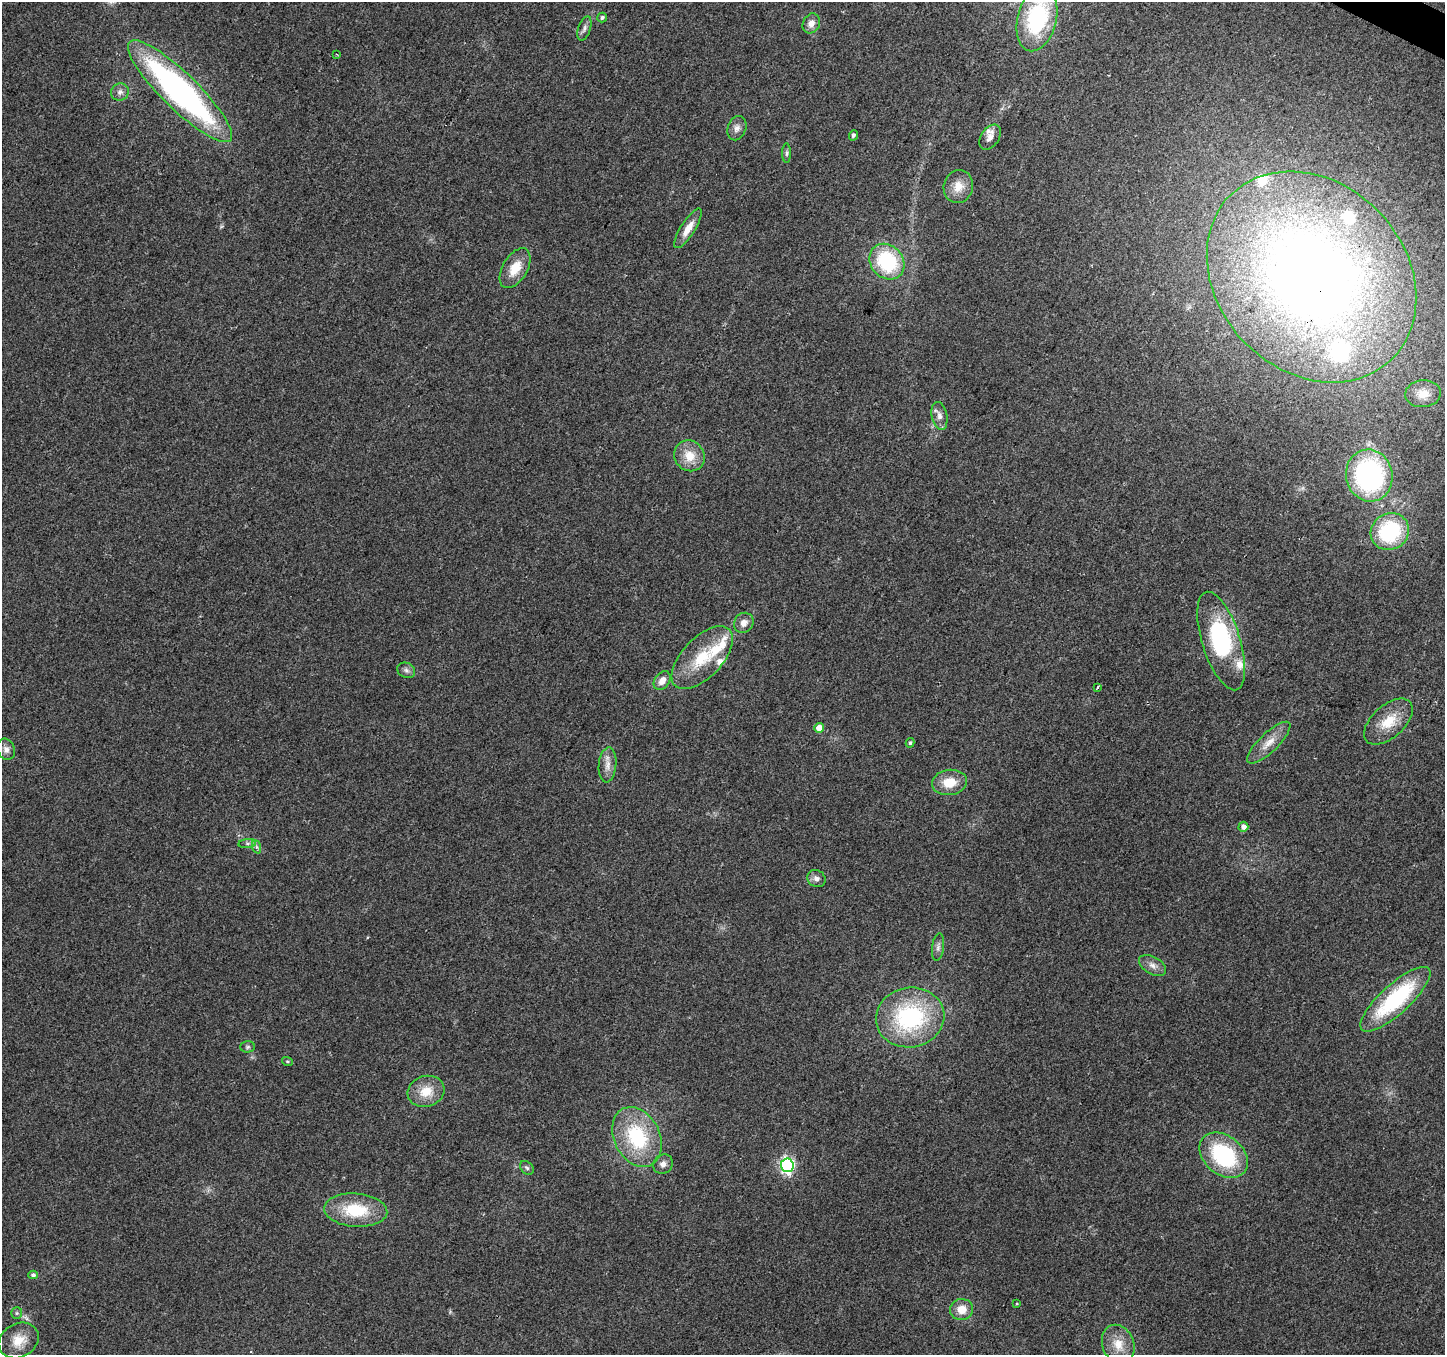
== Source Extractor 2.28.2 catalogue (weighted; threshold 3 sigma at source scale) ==
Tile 10 of 4 x 4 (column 2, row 3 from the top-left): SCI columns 1451-2893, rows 1618-2970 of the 5780 x 5874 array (HDU 1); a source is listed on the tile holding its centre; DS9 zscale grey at full resolution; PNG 1447 x 1357 px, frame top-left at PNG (2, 2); each listed source drawn as its Kron ellipse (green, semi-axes under 4 px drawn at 4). Shown black and unused: <1% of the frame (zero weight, under 2 of 3 exposures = <1% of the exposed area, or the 3 px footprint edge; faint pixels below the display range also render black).
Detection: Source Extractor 2.28.2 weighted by HDU 2 'WHT'; one run over the whole footprint, this tile lists its part. Background 0.0665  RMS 0.0074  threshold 0.0331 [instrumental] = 3 sigma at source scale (4.5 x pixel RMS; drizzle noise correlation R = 1.50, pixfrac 1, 0.0396/0.0396 arcsec/px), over >= 5 px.
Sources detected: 65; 1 inside a brighter object's white glare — neither listed nor drawn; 7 inside a brighter listed object's ellipse — not listed separately; the other 57 listed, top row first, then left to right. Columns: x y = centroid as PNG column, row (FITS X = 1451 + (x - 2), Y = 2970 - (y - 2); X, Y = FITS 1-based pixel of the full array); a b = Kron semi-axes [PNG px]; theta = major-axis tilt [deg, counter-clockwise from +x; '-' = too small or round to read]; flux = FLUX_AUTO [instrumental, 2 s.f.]
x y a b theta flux
602 18 5 4 - 1.4
1037 19 33 19 76 84
811 23 10 8 63 5.4
584 28 12 6 70 3.1
337 54 3 2 - 0.85
180 91 70 18 -44 240
120 92 9 8 - 3.4
737 128 12 9 68 4.3
853 135 5 4 - 1.7
990 137 14 9 56 4.5
787 153 10 4 90 1.6
958 187 16 14 76 10
688 228 23 7 58 8.9
887 262 19 16 -47 58
515 268 22 12 59 15
1311 277 115 94 -46 850
1423 394 18 13 4 11
939 416 14 7 -78 4.5
689 456 16 14 -46 13
1369 475 26 23 -78 140
1390 532 19 18 - 61
744 623 10 9 - 5.1
1221 641 51 19 -72 91
702 658 39 20 46 33
406 670 9 7 -25 2.7
662 681 10 7 54 7.2
1097 687 3 3 - 2.3
1388 722 29 16 42 19
819 728 5 4 - 8.6
910 743 5 4 - 1.3
1269 743 28 9 44 10
6 749 11 8 -71 3.7
607 765 17 8 85 6.3
950 782 17 12 8 14
1243 827 5 5 - 3.8
247 843 9 4 8 2
257 847 7 4 -70 1.6
816 879 9 8 - 3.7
938 947 14 6 82 3
1152 965 15 8 -31 4.7
1395 999 45 14 42 75
910 1017 34 30 10 89
248 1047 7 5 2 1.6
287 1061 5 3 - 0.8
426 1091 19 15 16 15
637 1137 31 23 -64 57
1224 1155 27 19 -39 67
663 1164 10 9 - 4.1
787 1165 7 6 - 180
527 1168 8 5 -44 1.6
356 1210 32 16 -4 35
33 1275 4 4 - 2.1
1017 1303 3 2 - 0.75
962 1309 11 10 - 9
17 1313 6 5 - 1.4
19 1340 21 16 29 14
1118 1344 20 15 -67 13
Overlapping masked pixels (flux is a lower limit): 1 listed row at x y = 1311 277
Isophote crosses this tile's border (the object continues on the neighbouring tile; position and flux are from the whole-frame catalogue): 1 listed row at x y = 1037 19